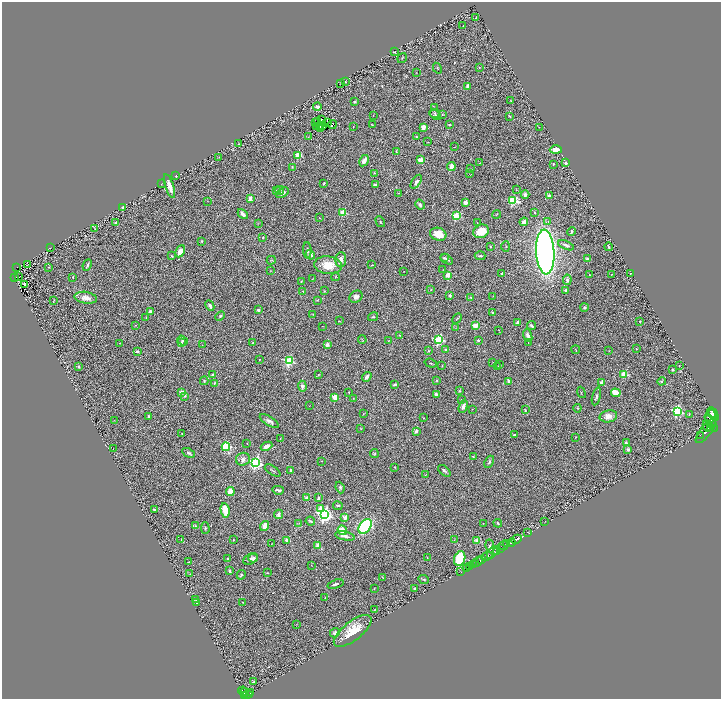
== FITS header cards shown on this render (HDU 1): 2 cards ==
NAXIS1  =                 1438
NAXIS2  =                 1393

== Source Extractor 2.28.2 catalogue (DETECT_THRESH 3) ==
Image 1438 x 1393 px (HDU 1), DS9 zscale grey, zoomed out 1/2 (1 PNG px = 2 x 2 image px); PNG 723 x 701 px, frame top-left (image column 2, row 1393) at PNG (2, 2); each listed source drawn as its Kron ellipse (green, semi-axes under 4 px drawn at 4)
Background 0.761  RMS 0.071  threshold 0.213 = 3 sigma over >= 5 px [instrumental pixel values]
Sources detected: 363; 33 cannot appear on this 1/2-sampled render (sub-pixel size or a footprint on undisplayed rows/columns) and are neither listed nor drawn; the other 330 listed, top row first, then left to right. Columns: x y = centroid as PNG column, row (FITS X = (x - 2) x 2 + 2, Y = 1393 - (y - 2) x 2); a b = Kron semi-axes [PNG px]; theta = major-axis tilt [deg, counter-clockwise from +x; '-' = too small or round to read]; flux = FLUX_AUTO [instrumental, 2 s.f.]
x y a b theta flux
476 17 2 1 - 5.4
463 26 3 1 - 6.3
395 52 4 2 - 9.9
402 58 5 2 - 7.6
479 67 3 3 - 8.4
437 68 5 2 - 8.4
416 72 2 2 - 3.8
345 82 4 3 - 10
341 83 3 2 - 11
467 86 4 3 - 51
355 101 3 2 - 20
511 101 3 1 - 7.3
317 107 4 3 - 54
434 108 3 2 - 4.4
435 113 5 4 - 24
442 114 3 3 - 9.5
373 115 4 1 - 5.3
435 115 6 4 -37 24
510 116 3 2 - 11
322 120 3 1 - 5
315 122 2 2 - 22
318 122 2 1 - 4.4
327 122 2 1 - 4.4
449 124 3 2 - 10
322 125 2 1 - 3.7
332 125 4 2 - 55
372 125 3 2 - 8.7
316 127 3 1 - 4.8
319 127 2 2 - 8.8
353 127 3 1 - 5.5
423 127 4 3 - 120
539 127 2 1 - 3.3
320 129 2 1 - 11
416 136 3 3 - 14
308 137 2 1 - 4
428 142 3 2 - 4.2
239 144 2 1 - 14
454 147 2 1 - 4.9
556 150 6 3 -2 160
396 151 4 2 - 6.6
298 155 3 3 - 550
219 157 2 2 - 4.9
420 160 3 2 - 230
364 161 6 3 60 100
480 163 2 1 - 4.7
566 163 3 3 - 27
553 164 3 2 - 10
451 166 4 4 - 90
292 167 3 3 - 8.3
470 169 4 2 - 8.3
374 173 3 2 - 8.9
470 174 2 2 - 4
176 176 2 2 - 20
416 182 8 4 57 52
162 183 3 2 - 3.6
324 183 3 2 - 9.6
375 185 4 3 - 25
169 186 12 3 -72 100
280 190 4 3 - 16
516 190 3 2 - 7.3
276 191 4 3 - 15
282 193 7 4 32 63
398 193 3 2 - 8.1
525 195 4 3 - 40
549 195 2 2 - 55
250 198 4 3 - 54
513 200 4 3 - 1000
208 201 2 1 - 2.8
465 202 3 3 - 85
420 205 5 3 - 34
123 207 3 2 - 110
343 212 3 3 - 490
535 212 2 2 - 9.4
243 214 6 3 -46 77
497 214 4 2 - 7.7
456 216 3 3 - 620
319 218 3 2 - 6.7
380 222 6 3 -60 16
524 222 4 3 - 67
548 222 4 3 - 15
116 223 2 2 - 120
477 223 2 1 - 4.7
258 224 3 2 - 6.9
95 229 3 3 - 8.3
481 231 8 6 25 260
571 231 4 3 - 20
438 234 8 6 -19 230
263 237 2 2 - 9.9
202 241 4 3 - 14
566 245 8 4 -22 49
506 246 5 2 - 9.7
490 247 2 2 - 13
609 247 4 2 - 13
50 248 2 1 - 3.2
307 250 8 3 -88 26
180 251 6 4 61 140
545 252 22 9 -86 9100
310 255 5 4 - 53
172 256 3 2 - 10
480 256 5 2 - 17
444 258 3 3 - 16
447 259 7 2 -34 29
587 259 3 2 - 25
271 260 5 3 - 15
341 260 7 5 87 70
28 265 2 1 - 3
87 265 6 2 65 32
328 265 14 9 -6 280
372 265 2 1 - 8.2
17 267 4 1 - 30
48 267 3 2 - 4.9
443 270 3 2 - 5.4
271 271 4 2 - 7.4
404 271 2 1 - 3.9
502 273 4 3 - 16
630 274 2 2 - 5.8
448 275 3 3 - 120
589 275 2 2 - 7.2
611 275 2 2 - 5.2
19 276 2 1 - 4.6
73 277 3 2 - 14
335 277 4 2 - 8.9
14 278 4 2 - 98
312 279 3 2 - 4.9
567 280 5 3 - 46
301 281 3 2 - 9.2
24 284 4 3 - 33
431 290 4 3 - 9.4
565 290 2 2 - 44
303 291 3 2 - 8.2
324 291 4 2 - 8.2
450 295 3 3 - 30
493 296 3 2 - 4.5
356 297 7 5 37 58
471 297 2 2 - 22
86 298 11 6 -9 110
317 300 4 3 - 9.1
53 301 3 1 - 6.1
210 306 5 3 - 38
584 307 4 4 - 20
258 310 2 2 - 93
150 311 4 3 - 50
492 313 4 3 - 18
313 314 3 2 - 7.3
220 316 5 3 - 18
373 317 5 3 - 17
146 318 3 2 - 10
457 318 5 3 - 13
339 321 3 1 - 5.2
640 321 2 2 - 16
517 322 3 2 - 50
135 325 2 2 - 4.2
322 326 2 1 - 3.5
476 326 3 2 - 360
532 326 4 2 - 25
455 328 4 2 - 8.6
499 330 2 1 - 4.5
399 335 3 2 - 8.7
528 335 6 4 -70 63
182 340 6 3 -37 29
362 340 4 2 - 9.8
439 340 3 3 - 1600
478 340 2 2 - 50
388 341 2 1 - 4.2
253 342 2 1 - 7.4
528 342 2 2 - 5.9
120 343 3 2 - 7.4
181 343 2 2 - 30
202 345 2 2 - 4
327 345 2 2 - 190
636 349 2 2 - 9.8
446 350 4 4 - 24
576 350 4 2 - 7.8
137 351 2 2 - 59
428 351 3 3 - 13
609 351 3 2 - 6.4
259 359 2 2 - 14
289 361 3 3 - 1500
431 363 6 2 -18 13
493 363 2 2 - 4.7
499 364 2 2 - 14
442 366 4 2 - 8.4
679 366 2 1 - 7.8
78 367 3 2 - 18
498 367 4 3 - 9
673 370 3 3 - 13
624 374 3 3 - 610
212 375 2 2 - 70
318 375 3 2 - 6.9
367 377 5 2 - 48
436 380 3 2 - 12
204 381 4 3 - 17
509 381 4 3 - 53
662 381 4 3 - 18
601 382 3 3 - 48
214 383 4 2 - 13
395 384 4 2 - 17
302 386 5 4 - 47
459 391 4 3 - 16
181 392 2 2 - 150
349 392 3 2 - 7.2
581 392 6 3 -69 14
616 393 5 3 - 170
436 394 4 3 - 32
185 396 4 3 - 19
596 396 9 3 75 29
335 397 3 3 - 430
353 398 2 2 - 5.8
462 399 2 1 - 5
309 406 2 1 - 3.2
463 406 6 4 70 53
577 408 4 3 - 11
472 409 2 2 - 4.3
525 410 3 2 - 10
677 411 4 3 - 1900
713 413 6 3 -43 1800
363 414 3 2 - 4.3
689 414 3 2 - 12
714 415 6 3 -56 2000
149 416 3 3 - 13
608 416 9 6 11 110
710 416 7 5 70 1600
423 418 2 1 - 4.7
114 420 3 2 - 6
269 421 11 4 -32 54
711 423 9 2 -58 3100
707 426 5 3 - 1400
361 428 3 2 - 9.1
711 428 2 1 - 710
416 431 2 2 - 120
706 431 15 5 52 6100
182 434 2 2 - 8.4
514 435 2 2 - 43
700 435 2 1 - 120
576 437 4 1 - 5.1
280 438 3 2 - 6.5
626 443 2 2 - 52
247 444 2 1 - 5.6
266 446 6 3 24 78
226 447 4 3 - 810
113 449 2 1 - 6.1
628 450 3 3 - 22
188 453 7 4 -28 28
374 453 4 3 - 17
473 456 3 1 - 8.7
243 459 7 6 - 64
322 461 2 2 - 4.8
489 462 6 3 64 25
256 463 4 4 - 3000
394 467 2 2 - 8.9
290 470 3 2 - 21
273 471 9 2 -33 18
444 471 7 2 -41 27
425 475 3 2 - 4.3
340 487 6 4 -68 22
278 490 6 2 -15 37
230 491 4 3 - 230
307 498 3 3 - 78
318 498 4 2 - 21
338 506 5 3 - 15
320 508 3 3 - 200
154 509 2 2 - 48
225 510 7 4 -79 280
278 514 5 4 - 34
324 515 4 4 - 4600
345 517 2 2 - 270
310 521 5 2 - 16
545 521 2 1 - 4.6
299 523 3 2 - 9.6
483 523 2 2 - 5.7
498 523 4 3 - 18
196 526 3 3 - 9.5
265 526 5 4 - 130
365 526 8 5 52 1500
205 528 6 3 -88 21
342 530 5 3 - 250
527 533 3 1 - 30
345 536 10 3 -12 54
517 539 5 3 - 1200
181 540 2 2 - 5.4
233 540 4 2 - 10
287 540 4 3 - 66
454 540 3 2 - 8.7
477 541 2 2 - 230
272 543 3 2 - 4.1
511 543 4 2 - 1600
506 544 3 2 - 130
318 545 3 3 - 97
490 546 7 4 -78 32
503 546 4 3 - 570
501 549 4 2 - 600
496 551 3 2 - 260
492 552 7 3 50 840
487 556 5 3 - 2300
427 557 2 1 - 6.8
227 558 3 3 - 17
253 558 4 4 - 42
251 559 7 5 27 45
460 559 7 5 72 710
481 559 3 1 - 540
188 562 2 1 - 5.6
478 562 5 2 - 930
473 564 3 2 - 370
311 565 2 1 - 5.9
469 567 2 1 - 190
466 569 3 2 - 8.3
229 571 4 3 - 29
461 572 2 1 - 25
267 573 4 2 - 7.3
190 574 3 2 - 6.4
241 575 5 4 - 24
382 577 3 1 - 7.3
424 579 5 3 - 16
336 584 8 3 18 39
374 588 3 2 - 6.7
414 589 2 2 - 15
325 597 2 1 - 5.8
196 599 2 2 - 16
243 602 2 1 - 6.5
197 603 2 2 - 10
375 610 4 2 - 6.8
297 624 2 2 - 4.2
353 631 23 9 38 310
335 633 5 4 - 34
253 682 2 2 - 17
243 691 4 4 - 290
244 693 4 1 - 250
251 693 4 3 - 130
248 694 4 2 - 200
244 696 3 2 - 330
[33 sub-pixel or undisplayed-footprint detections neither listed nor drawn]